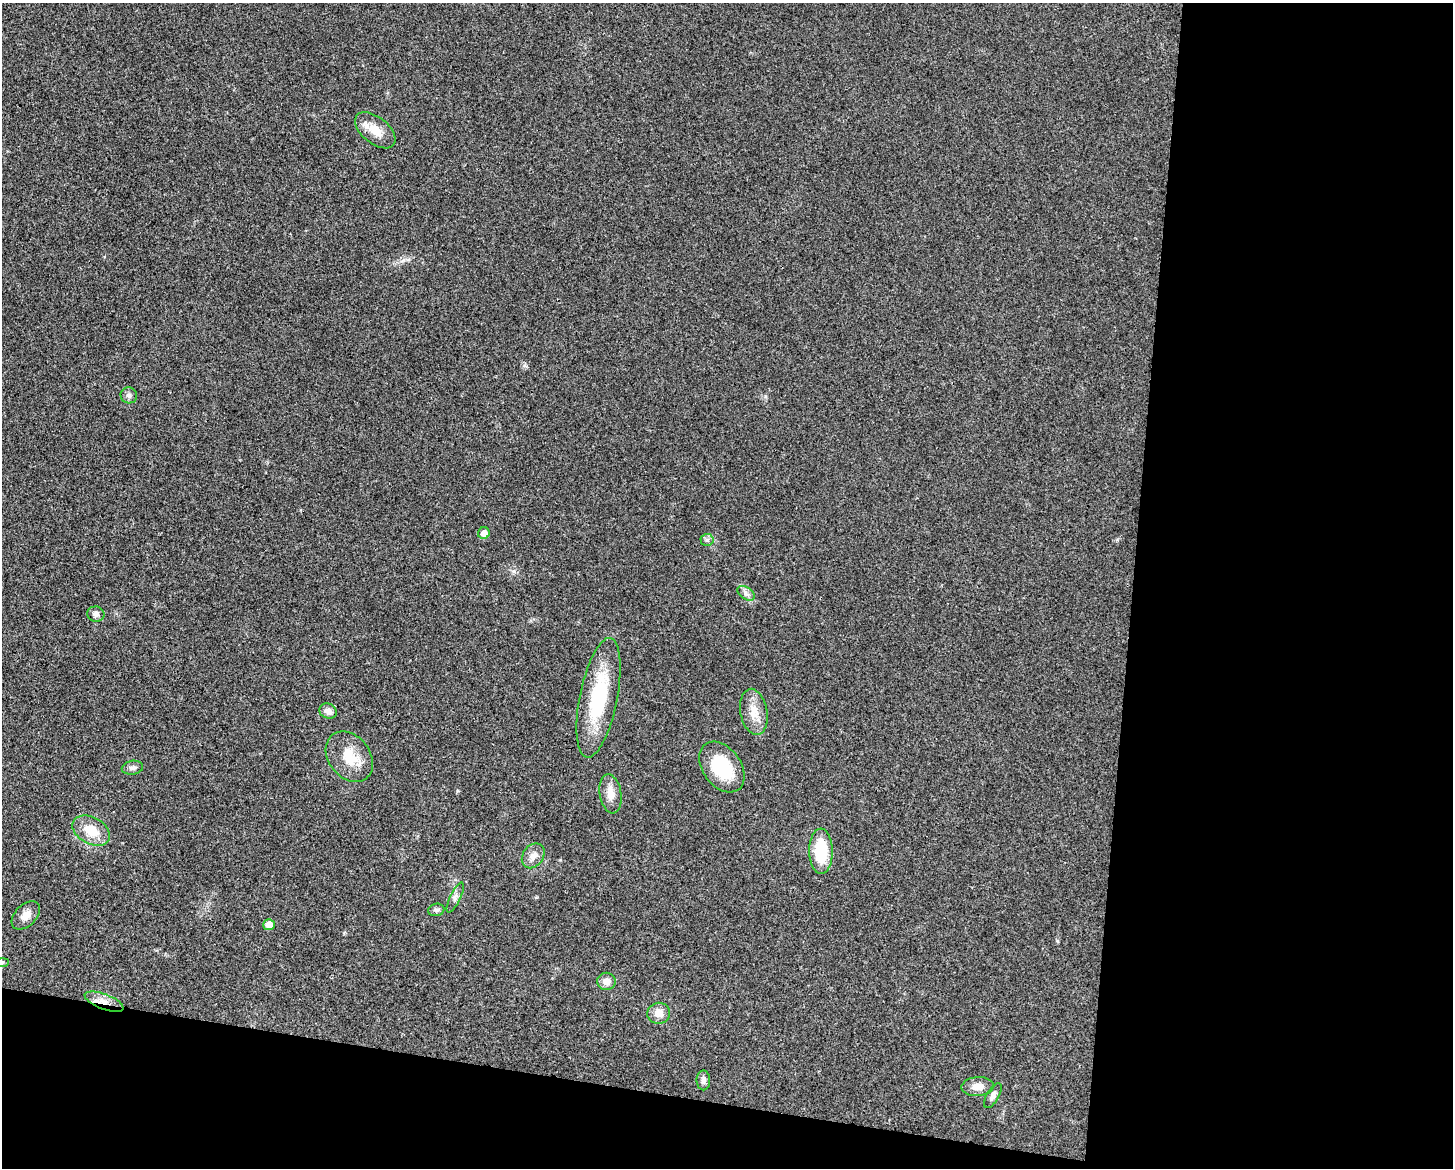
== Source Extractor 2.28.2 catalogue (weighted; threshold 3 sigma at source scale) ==
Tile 12 of 3 x 4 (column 3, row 4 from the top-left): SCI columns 3130-4580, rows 4-1169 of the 4695 x 4670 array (HDU 1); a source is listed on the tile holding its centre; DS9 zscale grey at full resolution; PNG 1455 x 1170 px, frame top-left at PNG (2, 3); each listed source drawn as its Kron ellipse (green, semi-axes under 4 px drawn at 4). Shown black and unused: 28% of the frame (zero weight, under 3 of 4 exposures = <1% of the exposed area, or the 3 px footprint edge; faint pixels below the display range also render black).
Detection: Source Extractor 2.28.2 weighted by HDU 2 'WHT'; one run over the whole footprint, this tile lists its part. Background 0.0242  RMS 0.0047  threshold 0.021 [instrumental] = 3 sigma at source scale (4.5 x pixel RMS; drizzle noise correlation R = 1.50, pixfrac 1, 0.05/0.05 arcsec/px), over >= 5 px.
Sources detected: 27; all 27 listed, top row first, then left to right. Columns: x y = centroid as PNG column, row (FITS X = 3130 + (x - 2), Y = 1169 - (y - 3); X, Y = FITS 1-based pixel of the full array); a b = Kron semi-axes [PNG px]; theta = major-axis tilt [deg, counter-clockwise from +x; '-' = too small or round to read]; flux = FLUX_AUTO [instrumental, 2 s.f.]
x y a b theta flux
375 130 24 13 -38 8.1
129 395 8 8 - 1.5
484 533 6 5 - 3.5
707 540 6 6 - 1.1
746 593 10 6 -34 1.7
96 614 9 7 -11 1.9
599 698 61 19 79 34
328 711 9 7 -25 2.5
754 712 23 13 -80 7.6
349 757 28 20 -52 13
722 767 28 19 -53 21
132 768 11 7 10 1.7
610 794 20 10 -80 5.1
91 831 20 13 -29 10
821 851 23 12 -89 19
533 856 13 10 55 3.4
455 897 16 5 64 2
436 910 8 6 13 1.3
26 915 17 10 45 4.2
269 925 6 5 - 4.7
2 962 7 4 1 0.92
606 981 9 8 - 3.4
104 1002 20 7 -21 5.1
659 1013 11 10 - 4.4
703 1080 10 7 -90 1.9
978 1086 16 9 3 4.4
993 1096 14 6 59 1.9
Overlapping masked pixels (flux is a lower limit): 1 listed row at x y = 104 1002
Isophote crosses this tile's border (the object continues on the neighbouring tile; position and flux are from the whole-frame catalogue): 1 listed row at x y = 2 962
Unlisted compact peaks at least as high as the median listed source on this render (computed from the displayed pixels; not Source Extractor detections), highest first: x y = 514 571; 765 396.